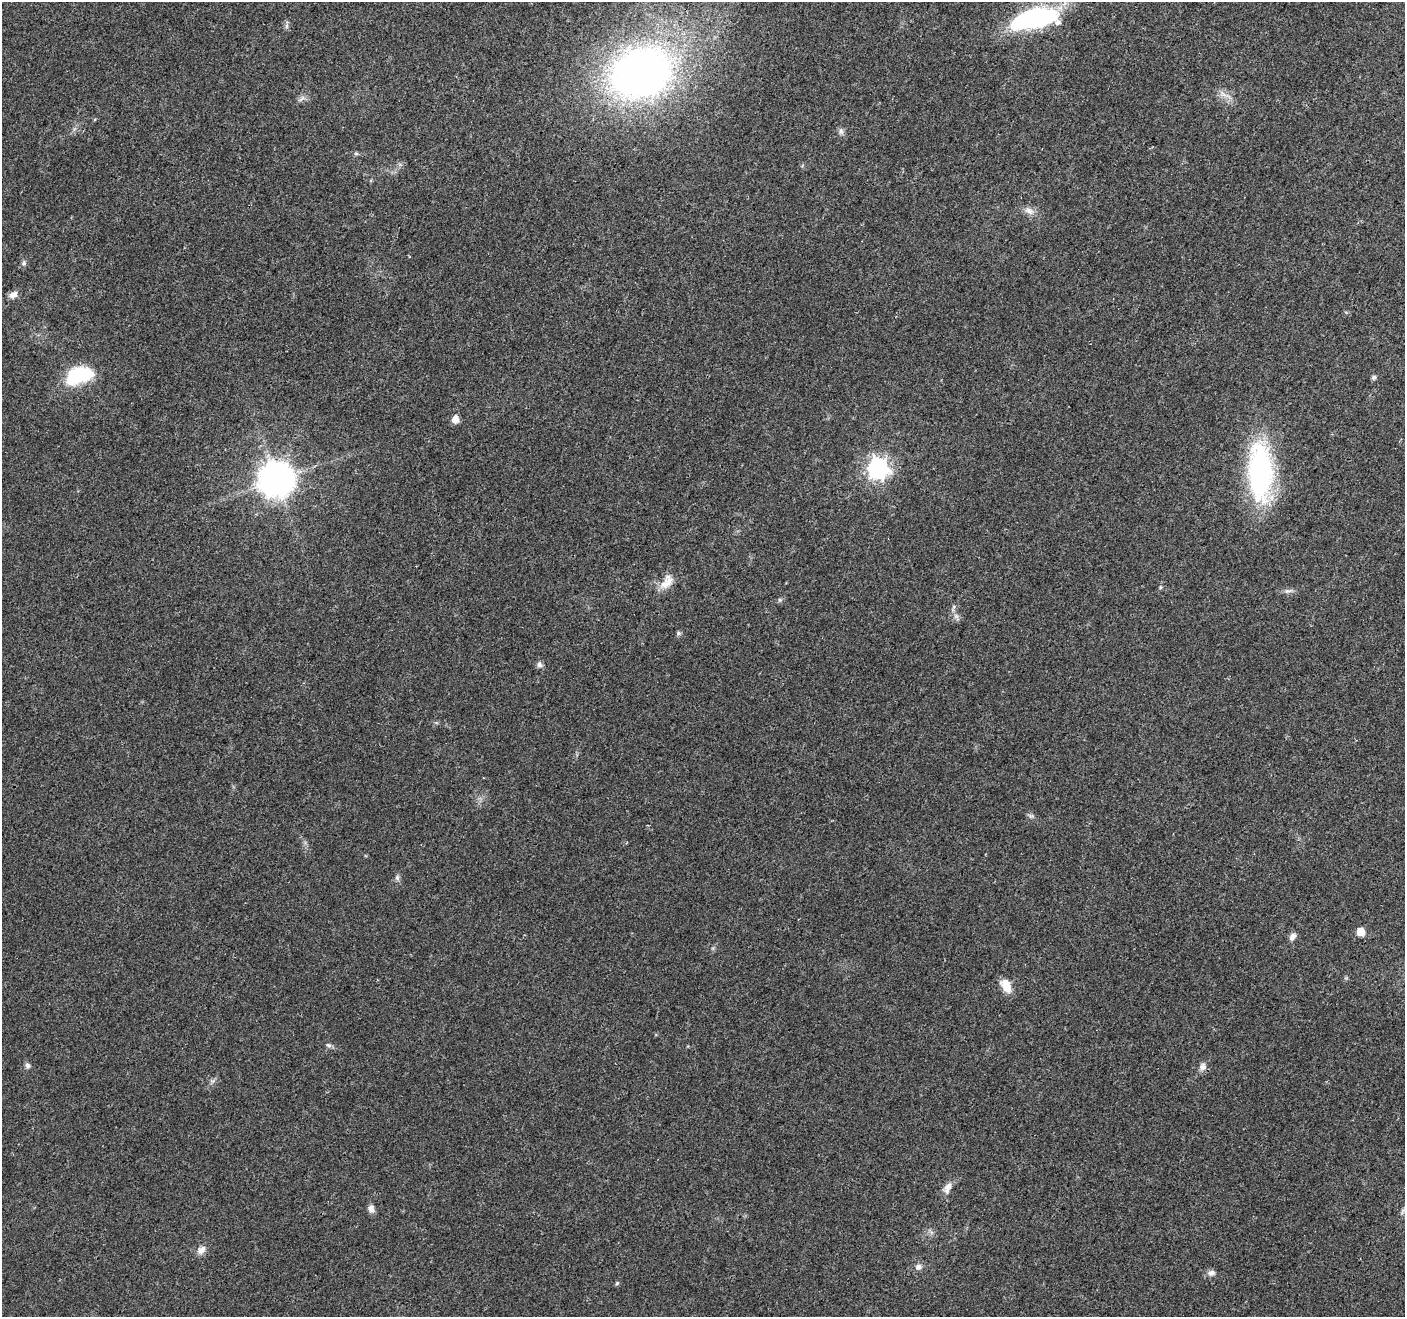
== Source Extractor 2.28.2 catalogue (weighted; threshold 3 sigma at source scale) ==
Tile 10 of 4 x 4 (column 2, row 3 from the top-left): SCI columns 1408-2810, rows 1527-2841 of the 5626 x 5747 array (HDU 1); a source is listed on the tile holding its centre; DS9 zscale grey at full resolution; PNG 1407 x 1319 px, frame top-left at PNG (2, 2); no overlay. Shown black and unused: <1% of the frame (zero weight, under 3 of 4 exposures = <1% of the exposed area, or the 3 px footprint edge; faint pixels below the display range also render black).
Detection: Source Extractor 2.28.2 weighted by HDU 2 'WHT'; one run over the whole footprint, this tile lists its part. Background 0.0257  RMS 0.0032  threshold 0.0145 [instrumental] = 3 sigma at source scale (4.5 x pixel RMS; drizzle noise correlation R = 1.50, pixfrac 1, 0.0396/0.0396 arcsec/px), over >= 5 px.
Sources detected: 38; all 38 listed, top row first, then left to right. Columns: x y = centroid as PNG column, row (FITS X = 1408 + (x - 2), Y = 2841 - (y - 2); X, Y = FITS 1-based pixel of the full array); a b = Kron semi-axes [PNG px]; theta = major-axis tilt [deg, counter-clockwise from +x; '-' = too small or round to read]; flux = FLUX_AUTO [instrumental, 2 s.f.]
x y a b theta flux
1036 18 46 17 10 55
287 26 7 4 90 0.72
640 73 46 37 19 200
1223 94 11 5 -36 1.6
302 99 11 5 45 1.1
841 131 9 7 87 1
356 153 6 4 -1 0.51
1029 211 14 8 -27 2.1
24 263 7 7 - 0.81
13 295 11 7 22 1.9
78 375 29 17 19 20
1374 377 6 6 - 0.74
455 419 7 7 - 2.7
878 468 8 8 - 170
1260 471 62 24 -89 61
277 479 11 10 - 670
668 583 21 9 54 3.8
1160 587 6 4 -72 0.38
1288 591 14 4 14 1.1
780 600 6 5 - 0.56
956 617 14 4 -60 1.1
678 633 5 5 - 0.73
539 664 8 7 - 1.1
1030 816 10 3 -21 0.59
397 878 8 6 78 0.87
1361 932 6 6 - 5.1
1292 936 9 6 59 1.6
1006 985 16 10 -59 4.6
328 1045 8 6 -32 0.8
27 1066 7 6 - 0.86
1203 1067 11 9 65 1.6
948 1187 16 8 65 2.5
371 1209 9 7 -82 1.7
1403 1211 14 4 48 1
201 1250 13 9 39 2.1
918 1267 8 7 - 1.4
1212 1273 10 8 10 1.4
617 1283 6 5 - 0.46
Isophote crosses this tile's border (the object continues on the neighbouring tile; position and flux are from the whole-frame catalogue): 1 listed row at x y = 1403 1211